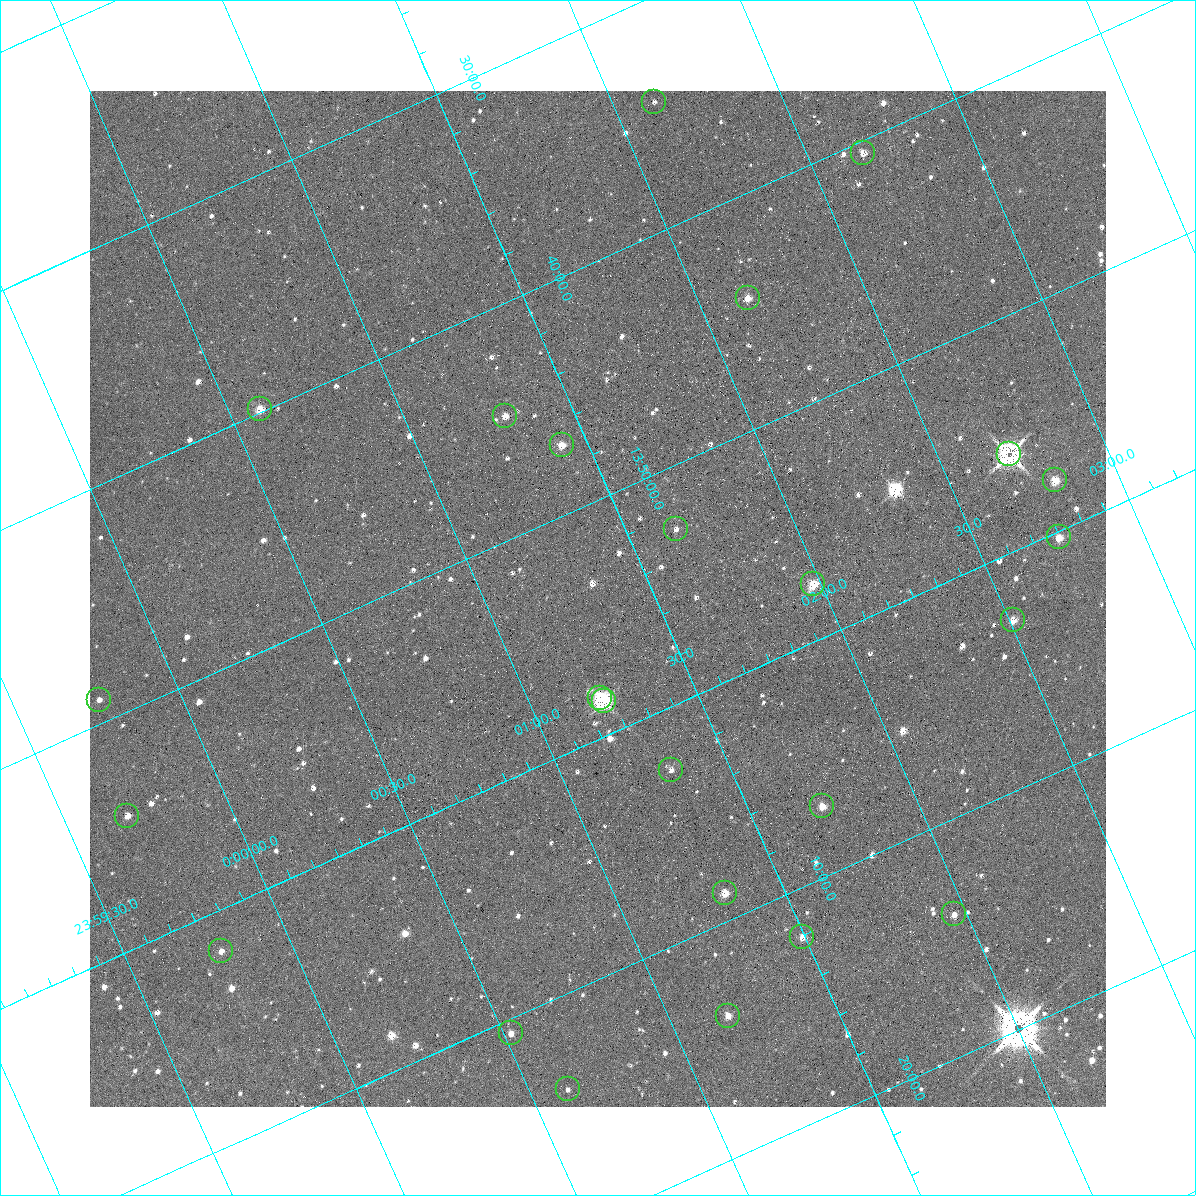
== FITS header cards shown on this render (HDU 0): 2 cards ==
NAXIS1  =                 1016 / length of data axis 1
NAXIS2  =                 1016 / length of data axis 2

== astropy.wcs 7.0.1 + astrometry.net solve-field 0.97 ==
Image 1016 x 1016 px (HDU 0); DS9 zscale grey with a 90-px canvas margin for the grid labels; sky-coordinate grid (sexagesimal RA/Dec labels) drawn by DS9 from the SOLVED WCS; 25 Tycho-2 reference stars matched to detected sources circled (green)
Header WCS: RA---SIN-SIP/DEC--SIN-SIP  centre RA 00:01:20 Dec +13:54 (0.33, +13.90 deg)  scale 2.77 x 2.74 arcsec/px (non-square pixels)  FOV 47.0' x 46.4'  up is +156 deg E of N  parity normal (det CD < 0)
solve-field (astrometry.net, Tycho-2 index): VERIFIED the header's WCS against the Tycho-2 star catalogue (verified at 3 index scales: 11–25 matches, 2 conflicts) and refined it, rather than solving blind
Solved WCS: RA---TAN-SIP/DEC--TAN-SIP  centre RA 00:01:20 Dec +13:54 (0.33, +13.90 deg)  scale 2.77 x 2.74 arcsec/px (non-square pixels)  FOV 47.0' x 46.4'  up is +156 deg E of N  parity normal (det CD < 0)
The solver's refit moves the header's centre by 0.73 arcsec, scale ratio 1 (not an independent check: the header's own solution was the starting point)
Tycho-2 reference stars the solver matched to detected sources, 25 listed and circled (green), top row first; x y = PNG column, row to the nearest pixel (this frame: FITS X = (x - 90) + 1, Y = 1016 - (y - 91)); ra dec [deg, ICRS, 3 dp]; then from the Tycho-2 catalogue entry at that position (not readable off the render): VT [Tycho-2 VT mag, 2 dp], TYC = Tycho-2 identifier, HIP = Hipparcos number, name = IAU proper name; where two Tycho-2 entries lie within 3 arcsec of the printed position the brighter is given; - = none
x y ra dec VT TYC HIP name
654 102 0.531 +13.574 12.58 600-917-1 - -
863 153 0.666 +13.675 11.31 600-816-1 - -
748 298 0.537 +13.740 11.55 600-819-1 - -
260 409 0.149 +13.664 10.48 600-966-1 - -
505 416 0.324 +13.746 12.17 600-416-1 - -
562 445 0.356 +13.784 11.05 600-653-1 - -
1009 454 0.678 +13.931 8.32 600-845-1 - -
1055 480 0.703 +13.963 11.05 600-898-1 - -
676 529 0.412 +13.879 12.45 600-1353-1 - -
1059 537 0.687 +14.004 12.17 600-695-1 - -
813 584 0.494 +13.960 11.94 600-1346-1 - -
1013 620 0.628 +14.047 12.43 600-280-1 - -
600 698 0.304 +13.972 11.12 600-1507-2 96 -
99 700 359.939 +13.816 12.33 1177-949-1 - -
604 701 0.305 +13.975 10.66 600-1507-1 96 -
671 770 0.332 +14.044 13.07 600-1340-1 - -
822 806 0.430 +14.117 11.68 600-1227-1 - -
127 816 359.922 +13.906 11.67 1177-879-1 - -
725 893 0.331 +14.147 11.65 600-18-1 - -
954 914 0.491 +14.233 11.98 600-675-1 - -
802 937 0.373 +14.202 11.28 600-1293-1 - -
221 951 359.947 +14.029 11.71 1177-675-1 - -
728 1016 0.294 +14.233 11.21 600-838-1 - -
511 1033 0.131 +14.177 12.06 600-186-1 - -
568 1089 0.154 +14.233 13.10 600-188-1 - -